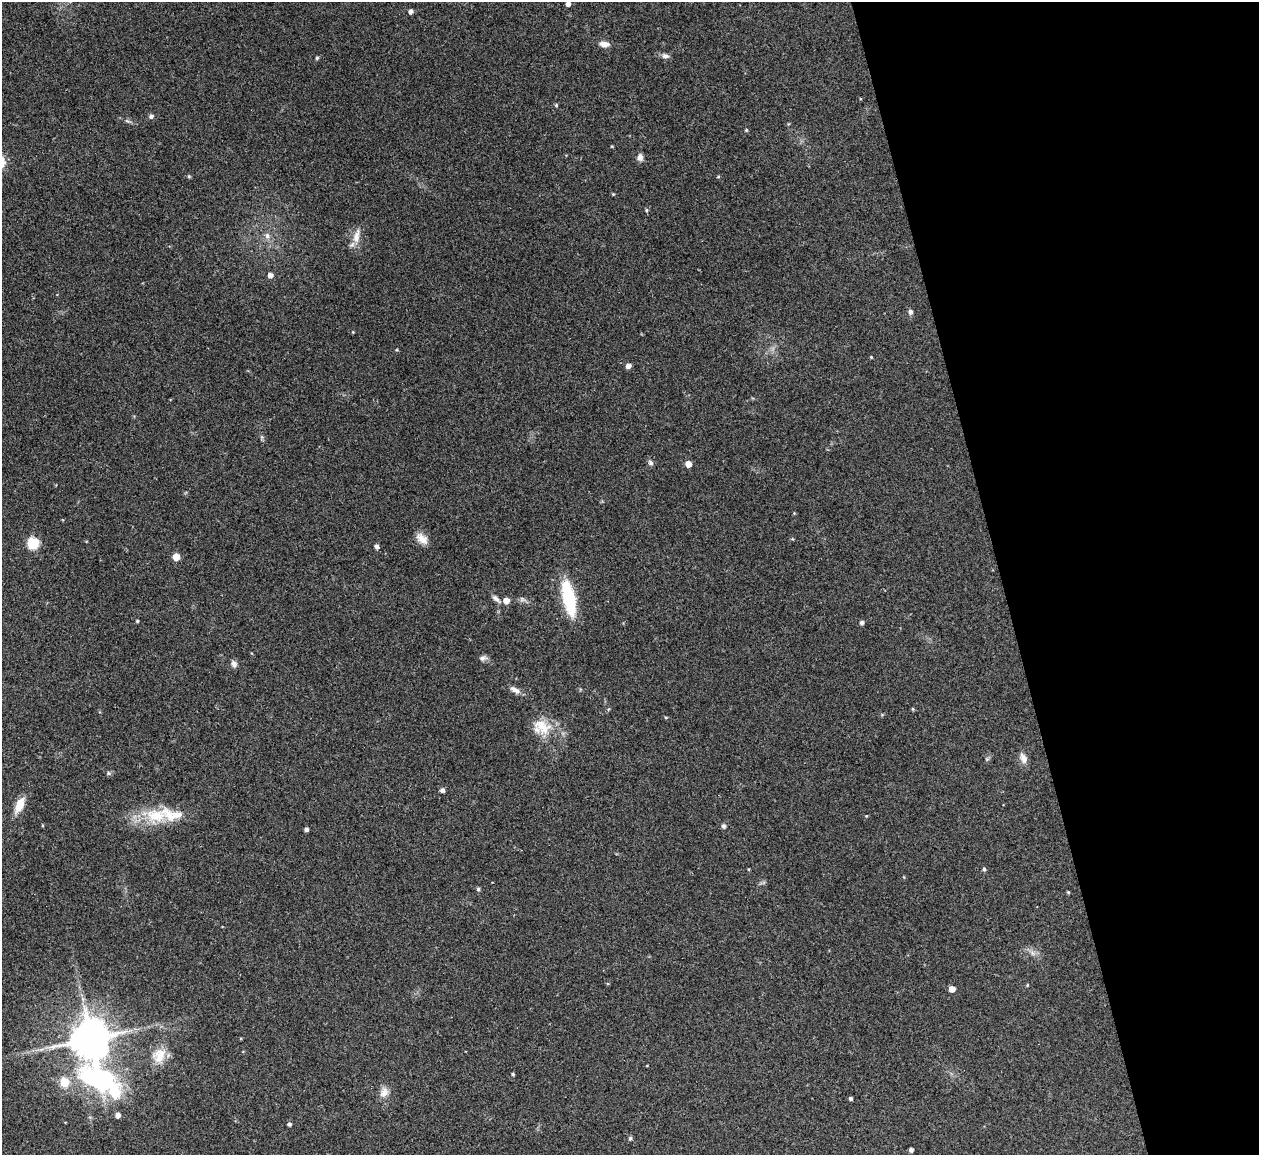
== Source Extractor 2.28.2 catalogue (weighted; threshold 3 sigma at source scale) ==
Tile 12 of 4 x 4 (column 4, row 3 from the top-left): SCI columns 3773-5029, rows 1299-2451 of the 5086 x 5028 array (HDU 1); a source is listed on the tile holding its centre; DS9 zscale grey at full resolution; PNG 1261 x 1157 px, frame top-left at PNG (2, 2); no overlay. Shown black and unused: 21% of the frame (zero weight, under 2 of 3 exposures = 3% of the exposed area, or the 3 px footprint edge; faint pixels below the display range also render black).
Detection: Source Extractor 2.28.2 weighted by HDU 2 'WHT'; one run over the whole footprint, this tile lists its part. Background 0.0754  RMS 0.0089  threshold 0.0402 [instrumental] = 3 sigma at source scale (4.5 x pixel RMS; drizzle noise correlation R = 1.50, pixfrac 1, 0.05/0.05 arcsec/px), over >= 5 px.
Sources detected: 63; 3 inside a brighter listed object's ellipse — not listed separately; the other 60 listed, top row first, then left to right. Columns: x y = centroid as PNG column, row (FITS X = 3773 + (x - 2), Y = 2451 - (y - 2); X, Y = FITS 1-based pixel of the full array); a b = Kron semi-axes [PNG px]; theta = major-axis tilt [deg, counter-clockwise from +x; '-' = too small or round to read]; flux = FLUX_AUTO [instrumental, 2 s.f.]
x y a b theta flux
568 4 4 4 - 3.9
410 11 5 5 - 3.1
604 44 12 6 -4 5.2
665 56 9 6 -9 3.1
317 58 5 4 - 1.1
556 105 5 4 - 0.97
151 116 6 5 - 2.4
127 121 6 4 -18 1.4
746 130 5 4 - 0.88
640 157 8 6 -89 4.1
189 176 5 5 - 1
613 194 4 4 - 0.73
646 210 4 4 - 1.2
267 236 8 7 - 3.4
356 236 20 8 78 8.5
270 275 5 5 - 4.1
910 312 6 5 - 2.4
353 332 3 3 - 0.62
397 350 5 3 - 0.85
871 357 4 3 - 0.75
628 366 5 4 - 4.9
651 463 8 6 -58 2.2
688 464 5 5 - 7.5
422 539 17 9 -41 7.6
33 543 7 7 - 35
376 546 5 5 - 2.6
176 557 5 5 - 14
568 598 40 13 -78 46
496 599 13 6 -42 3.3
506 601 5 5 - 8
137 621 4 3 - 0.88
862 622 5 4 - 2.4
483 658 11 6 11 2.8
234 664 8 6 -55 3.5
515 690 15 7 -29 4.7
913 709 5 3 - 0.77
666 717 5 3 - 0.85
542 727 28 18 -32 21
1023 758 14 8 -66 5.5
108 773 6 5 - 1.5
442 790 5 5 - 2.3
20 805 16 8 67 14
156 816 31 17 -5 31
724 826 5 5 - 2.3
306 829 4 4 - 2.6
984 869 5 4 - 1.6
478 889 5 5 - 1.4
1068 892 4 4 - 0.91
1032 953 8 5 -60 2.8
1027 985 5 3 - 0.71
952 989 5 5 - 7.8
91 1039 11 10 - 2900
159 1055 21 17 59 16
513 1074 4 4 - 1
100 1080 81 30 -41 150
384 1092 14 10 55 6.4
850 1098 3 3 - 1.8
289 1124 4 4 - 1.8
630 1138 5 4 - 1.5
911 1150 4 4 - 2.7